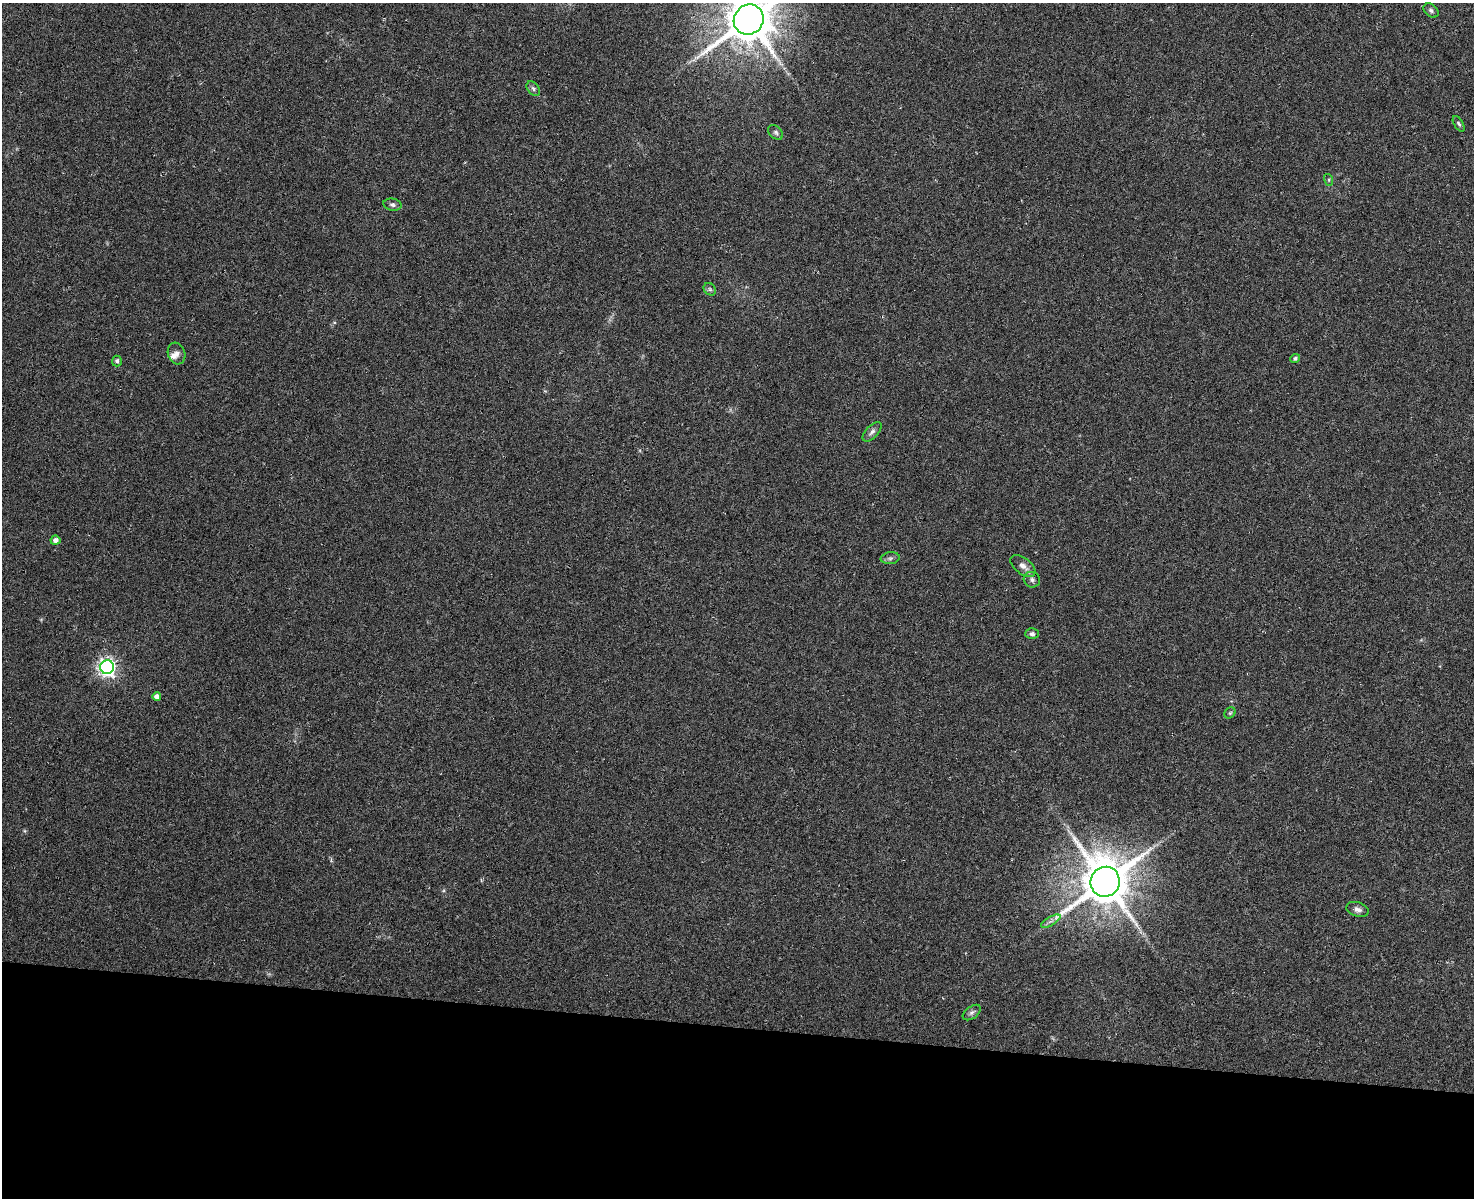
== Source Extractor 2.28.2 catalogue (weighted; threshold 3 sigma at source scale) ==
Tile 5 of 3 x 2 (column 2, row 2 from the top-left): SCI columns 1477-2948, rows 282-1477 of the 4422 x 2925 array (HDU 1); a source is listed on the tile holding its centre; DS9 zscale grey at full resolution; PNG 1476 x 1200 px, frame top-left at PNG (2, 3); each listed source drawn as its Kron ellipse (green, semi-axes under 4 px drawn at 4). Shown black and unused: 14% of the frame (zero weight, under 3 of 6 exposures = <1% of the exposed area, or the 3 px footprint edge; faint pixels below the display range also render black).
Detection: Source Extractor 2.28.2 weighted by HDU 2 'WHT'; one run over the whole footprint, this tile lists its part. Background 0.0739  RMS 0.0063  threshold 0.0256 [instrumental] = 3 sigma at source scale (4.09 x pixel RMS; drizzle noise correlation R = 1.36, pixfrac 0.8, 0.0396/0.0396 arcsec/px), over >= 5 px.
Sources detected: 25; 1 inside a brighter listed object's ellipse — not listed separately; the other 24 listed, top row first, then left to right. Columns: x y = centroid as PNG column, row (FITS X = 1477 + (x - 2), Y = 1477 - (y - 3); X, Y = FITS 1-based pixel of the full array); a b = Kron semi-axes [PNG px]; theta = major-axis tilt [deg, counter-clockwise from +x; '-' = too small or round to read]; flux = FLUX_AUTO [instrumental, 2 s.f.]
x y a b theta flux
1431 10 8 6 -40 1.5
749 20 16 14 48 2600
533 89 8 5 -51 1.4
1459 124 9 4 -60 1.1
776 132 9 6 -41 1.4
1329 180 6 4 -72 0.7
392 205 9 6 -12 1.7
710 289 7 5 -46 1.2
177 354 11 8 -72 2.8
1295 358 5 4 - 1.4
117 361 5 5 - 1.6
872 432 12 6 46 2.2
55 540 5 4 - 2.8
890 558 9 6 8 1.6
1023 566 14 8 -38 4
1032 580 8 7 - 2
1032 634 7 5 0 1.7
107 667 7 7 - 210
157 696 4 4 - 3.3
1230 713 6 5 - 0.82
1105 882 15 14 - 2700
1358 909 11 7 -17 2.4
1051 921 11 3 29 1.8
972 1013 10 6 36 1.7
Isophote crosses this tile's border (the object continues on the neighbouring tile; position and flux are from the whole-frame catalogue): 1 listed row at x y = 749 20